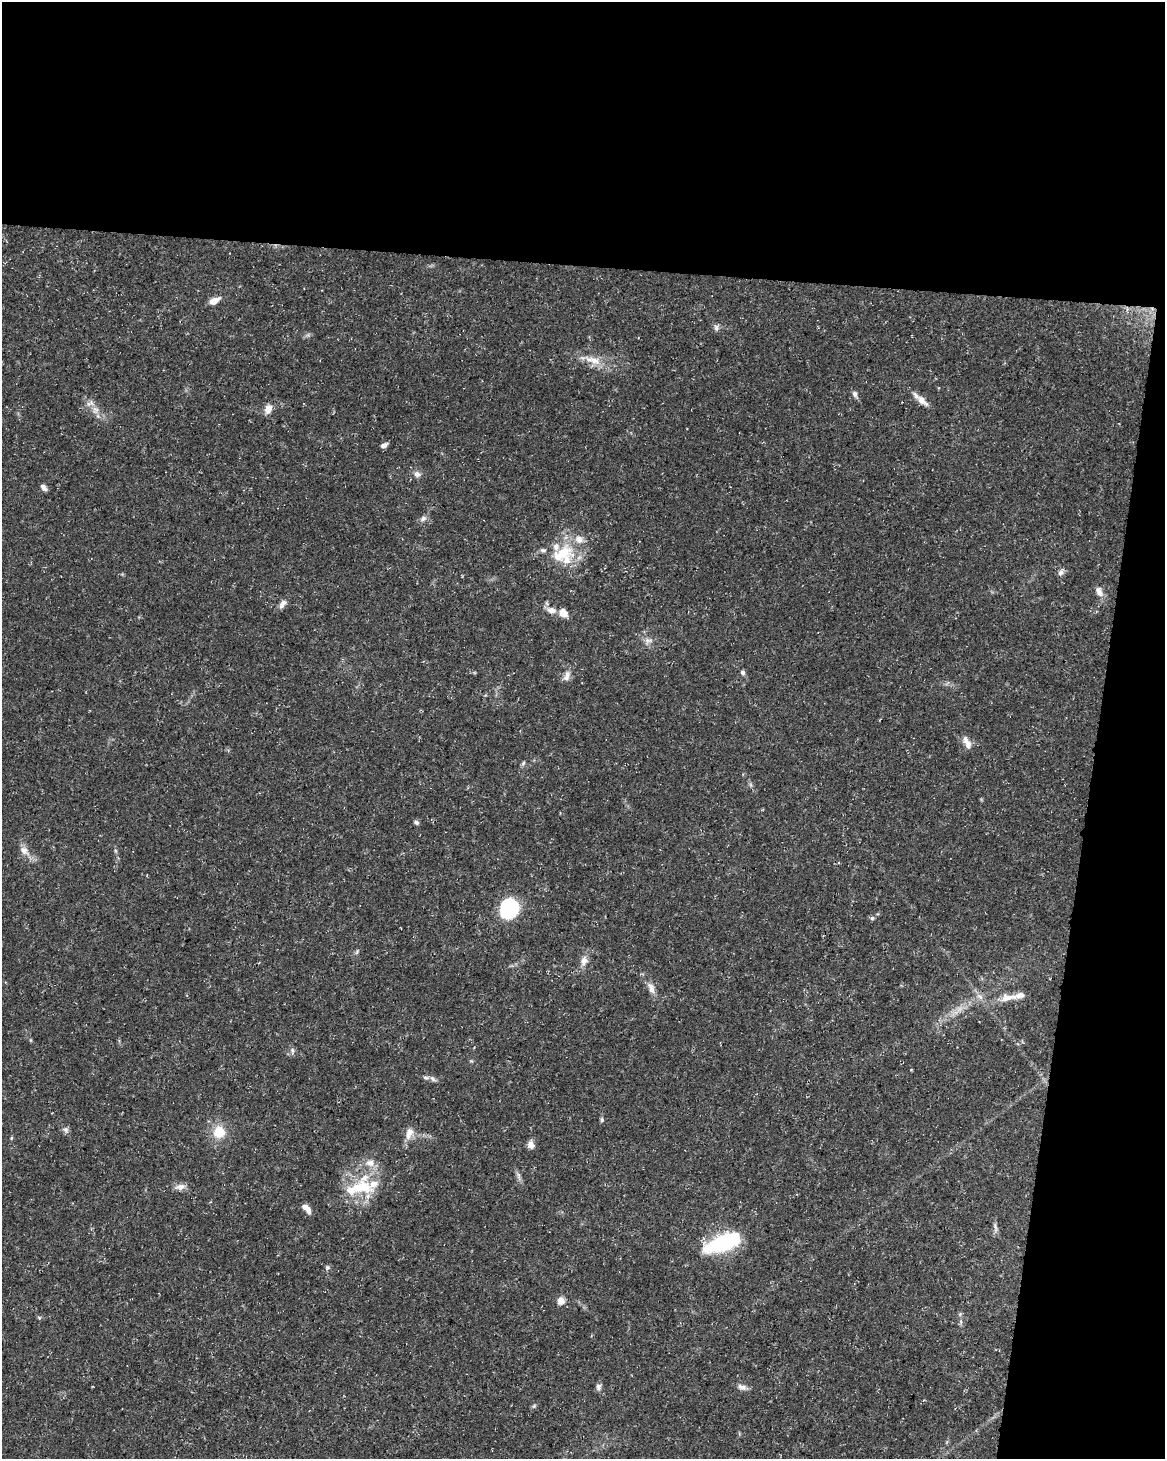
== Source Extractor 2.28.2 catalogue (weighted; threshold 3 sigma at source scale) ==
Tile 4 of 4 x 3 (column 4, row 1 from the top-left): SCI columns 3499-4661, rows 3199-4655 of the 4661 x 4881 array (HDU 1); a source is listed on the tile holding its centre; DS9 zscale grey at full resolution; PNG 1167 x 1461 px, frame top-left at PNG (2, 2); no overlay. Shown black and unused: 24% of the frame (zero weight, under 3 of 5 exposures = <1% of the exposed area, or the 3 px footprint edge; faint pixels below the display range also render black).
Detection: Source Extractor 2.28.2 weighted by HDU 2 'WHT'; one run over the whole footprint, this tile lists its part. Background 0.0267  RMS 0.0022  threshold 0.00997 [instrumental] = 3 sigma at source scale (4.5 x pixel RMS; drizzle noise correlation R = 1.50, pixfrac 1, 0.0396/0.0396 arcsec/px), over >= 5 px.
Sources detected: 62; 8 inside a brighter listed object's ellipse — not listed separately; the other 54 listed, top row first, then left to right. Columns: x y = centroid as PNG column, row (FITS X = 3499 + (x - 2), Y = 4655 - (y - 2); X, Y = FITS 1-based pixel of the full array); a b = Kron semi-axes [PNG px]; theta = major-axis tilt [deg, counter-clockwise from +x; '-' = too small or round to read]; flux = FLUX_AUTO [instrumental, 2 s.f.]
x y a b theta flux
214 301 11 6 26 2.2
716 328 8 6 -88 0.64
593 360 29 10 -17 3.7
855 394 8 6 -71 0.74
922 401 20 8 -42 1.9
268 409 11 8 66 1.8
95 410 11 8 -30 1.6
384 445 8 5 30 0.84
417 474 8 7 - 0.91
43 487 8 5 -53 0.89
423 519 9 7 28 0.81
562 554 36 20 27 9.5
1061 572 8 6 62 0.88
1099 591 14 7 -64 1.5
282 604 13 7 57 1.1
551 610 12 8 -17 1.5
563 613 11 8 -44 2
648 641 11 8 13 1.1
743 672 6 5 - 0.57
567 676 16 8 72 1.4
967 743 18 7 -66 1.6
523 763 6 5 - 0.39
751 785 7 4 -71 0.4
416 822 7 5 -32 0.51
24 850 15 9 -44 1.8
509 908 20 18 52 17
872 918 6 5 - 0.44
357 952 8 4 67 0.37
584 961 14 9 75 1.6
651 988 15 8 -69 1.6
980 996 11 6 -37 1.1
1007 997 27 9 8 3
292 1051 11 4 87 0.5
432 1079 9 5 -45 0.67
602 1120 6 5 - 0.41
66 1130 9 7 -63 0.72
219 1132 14 13 - 4.6
409 1133 17 9 73 2
11 1138 6 3 71 0.22
531 1145 9 8 - 1.3
370 1163 13 9 -4 1.9
518 1175 10 5 -89 0.66
181 1187 13 8 11 1.3
359 1188 41 17 7 10
307 1209 13 6 -48 1.6
995 1227 16 4 -77 0.79
723 1242 41 16 22 18
327 1268 8 6 38 0.47
561 1301 9 9 - 1.5
39 1318 6 4 -2 0.28
961 1322 6 4 -73 0.42
598 1387 8 7 - 0.76
742 1387 13 7 -17 1.1
534 1406 6 4 47 0.35